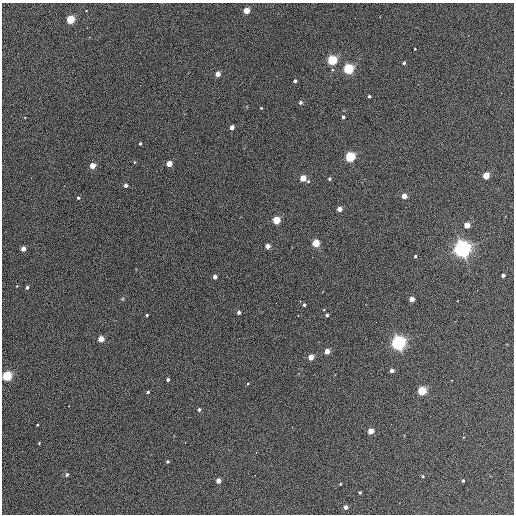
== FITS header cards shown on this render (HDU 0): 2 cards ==
NAXIS1  =                  512 / Axis length
NAXIS2  =                  512 / Axis length

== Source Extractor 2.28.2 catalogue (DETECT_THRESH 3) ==
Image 512 x 512 px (HDU 0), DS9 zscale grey, 1 PNG px = 1 image px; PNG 516 x 516 px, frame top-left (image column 1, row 512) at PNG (2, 3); no overlay
Background 378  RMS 21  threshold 62.9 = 3 sigma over >= 5 px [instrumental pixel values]
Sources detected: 72; all 72 listed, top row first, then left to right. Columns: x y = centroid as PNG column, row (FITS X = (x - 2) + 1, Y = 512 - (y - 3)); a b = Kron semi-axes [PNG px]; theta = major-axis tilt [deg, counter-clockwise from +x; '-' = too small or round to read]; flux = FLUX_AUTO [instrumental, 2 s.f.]
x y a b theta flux
246 10 4 4 - 32000
70 19 4 4 - 86000
415 49 3 2 - 950
332 60 4 4 - 160000
404 63 3 3 - 2800
348 69 5 4 - 200000
218 74 4 4 - 16000
295 81 4 3 - 4100
369 96 3 3 - 2500
300 102 4 4 - 3500
261 108 3 3 - 1300
343 117 3 3 - 2900
232 127 4 3 - 11000
140 143 3 3 - 1800
350 157 5 4 - 180000
134 162 4 3 - 1300
169 164 4 4 - 21000
92 166 4 4 - 24000
486 175 4 4 - 41000
303 178 4 4 - 34000
329 179 4 3 - 2500
308 181 4 4 - 1900
126 185 4 3 - 5200
404 196 4 4 - 20000
78 198 3 3 - 2300
339 209 4 4 - 15000
276 220 4 4 - 68000
467 225 4 4 - 27000
316 243 4 4 - 61000
268 246 4 4 - 13000
23 249 4 4 - 12000
462 249 6 6 - 880000
415 256 3 3 - 2200
312 257 2 2 - 830
503 275 3 3 - 5200
215 277 4 4 - 8500
17 286 3 2 - 920
27 287 3 3 - 3400
122 299 5 3 - 1300
411 299 4 4 - 17000
276 303 2 2 - 600
304 305 3 3 - 2500
324 310 4 2 - 910
239 313 3 3 - 3700
147 315 3 3 - 1700
327 315 3 3 - 3500
101 339 4 4 - 25000
398 343 5 5 - 580000
327 351 4 4 - 18000
311 357 4 4 - 23000
392 370 4 4 - 6100
7 376 5 4 - 150000
168 380 3 3 - 3000
248 383 4 3 - 1200
422 391 4 4 - 110000
148 392 3 3 - 2200
69 406 2 2 - 930
199 409 4 4 - 3200
37 425 3 2 - 1100
371 431 4 4 - 27000
463 433 3 2 - 1100
39 443 4 3 - 950
256 452 2 2 - 1100
167 461 3 3 - 2300
67 475 5 5 - 2800
255 475 2 2 - 790
423 476 4 3 - 1700
218 481 4 4 - 15000
463 481 3 3 - 2000
340 484 3 2 - 1100
360 492 3 3 - 2000
346 507 4 4 - 8200
At the frame edge (FLAGS 8, measured only in part): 1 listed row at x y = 7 376